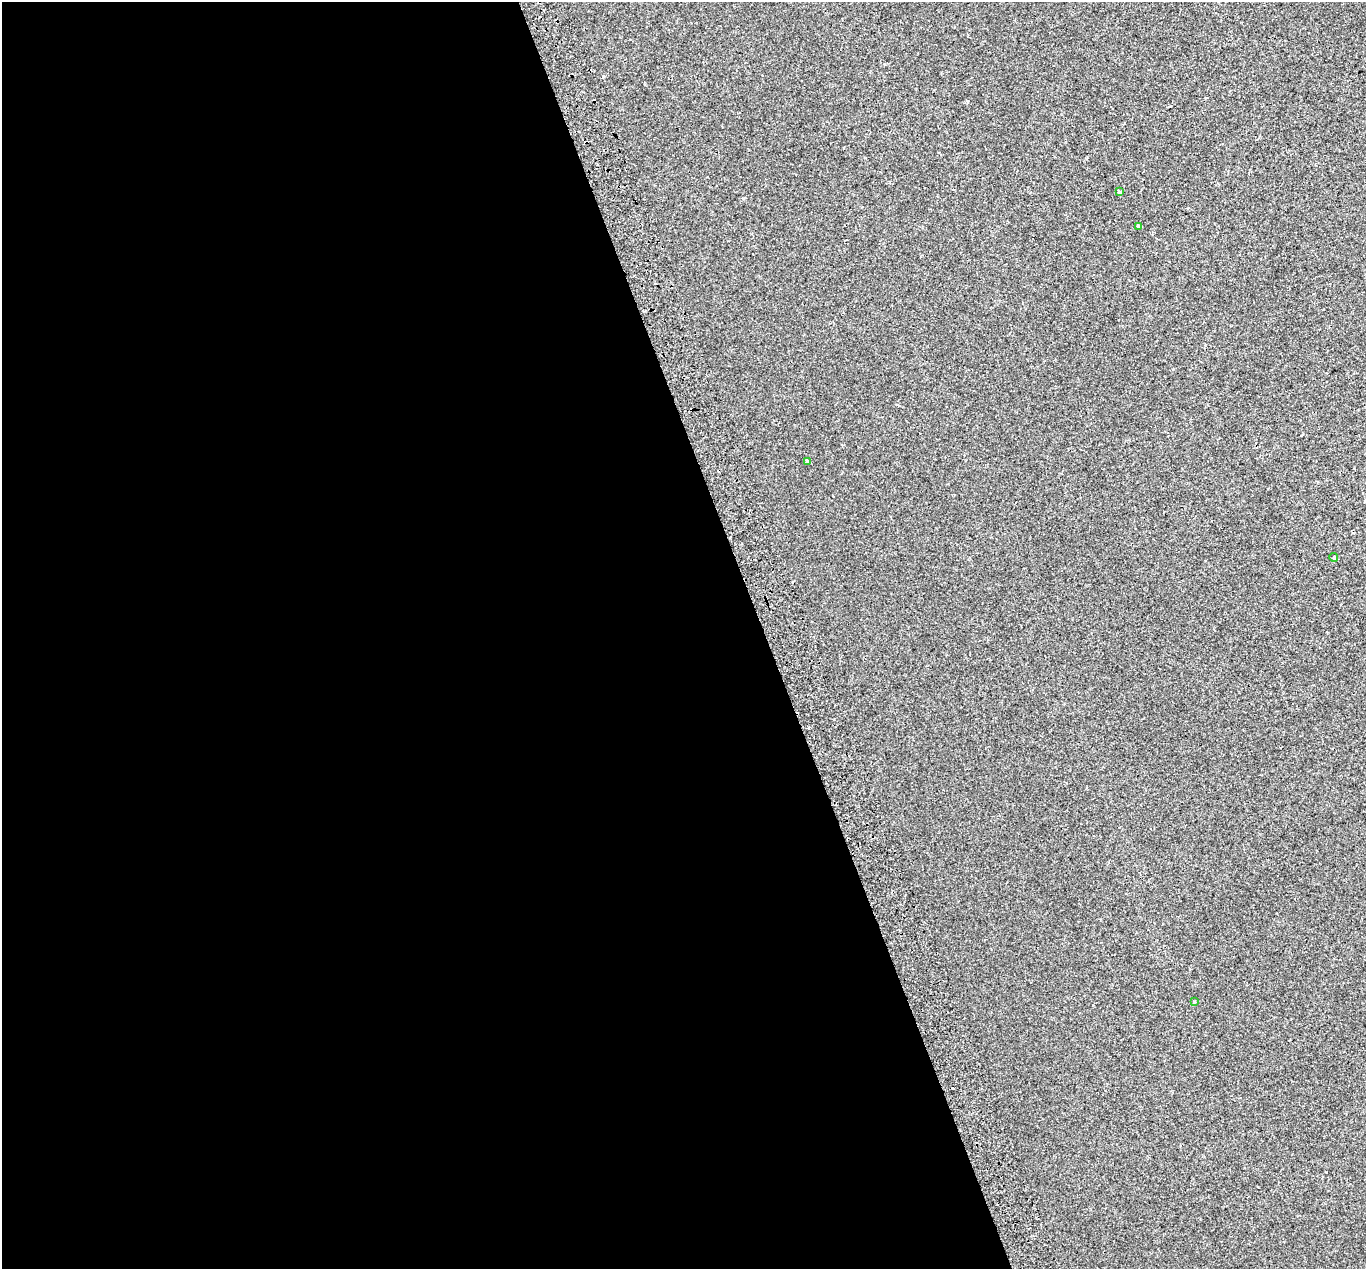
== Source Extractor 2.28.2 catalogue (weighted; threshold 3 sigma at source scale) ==
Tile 9 of 4 x 4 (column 1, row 3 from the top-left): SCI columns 60-1423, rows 1413-2679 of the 5607 x 5418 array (HDU 1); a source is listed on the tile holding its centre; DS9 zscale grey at full resolution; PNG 1368 x 1271 px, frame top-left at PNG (2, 2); each listed source drawn as its Kron ellipse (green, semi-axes under 4 px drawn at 4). Shown black and unused: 56% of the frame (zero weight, under 2 of 3 exposures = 5% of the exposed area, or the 3 px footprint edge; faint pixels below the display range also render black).
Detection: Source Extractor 2.28.2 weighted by HDU 2 'WHT'; one run over the whole footprint, this tile lists its part. Background 0.00107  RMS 0.0036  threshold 0.0161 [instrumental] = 3 sigma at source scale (4.5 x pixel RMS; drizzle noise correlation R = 1.50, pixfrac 1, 0.0396/0.0396 arcsec/px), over >= 5 px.
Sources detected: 10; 5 cosmic-ray / hot-pixel residue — neither listed nor drawn; the other 5 listed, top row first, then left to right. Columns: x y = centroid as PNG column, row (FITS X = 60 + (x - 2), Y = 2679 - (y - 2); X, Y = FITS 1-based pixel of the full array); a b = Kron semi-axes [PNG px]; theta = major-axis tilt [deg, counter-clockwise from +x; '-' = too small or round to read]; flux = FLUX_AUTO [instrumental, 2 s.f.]
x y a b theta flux
1120 192 4 3 - 0.79
1139 226 3 3 - 3.2
807 461 4 3 - 0.82
1334 557 4 4 - 0.6
1195 1002 4 2 - 0.27